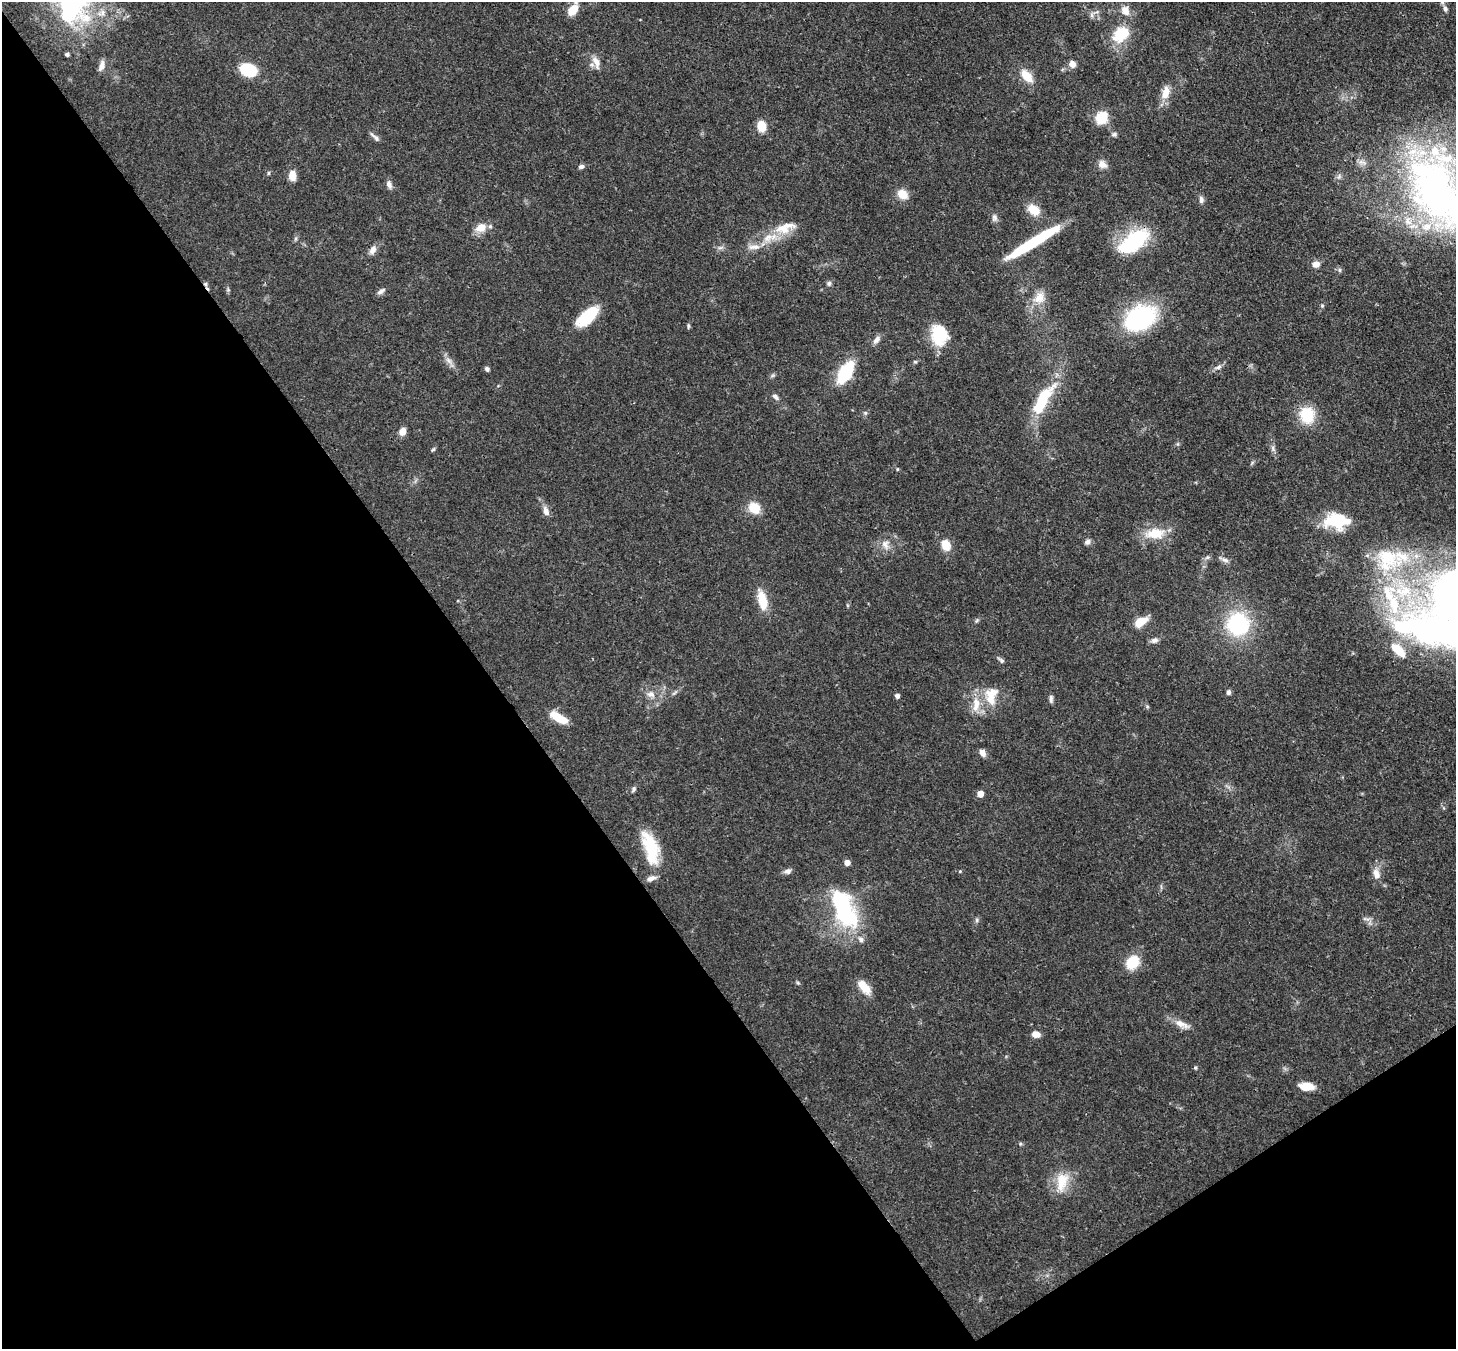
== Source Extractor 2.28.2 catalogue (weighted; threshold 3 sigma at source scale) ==
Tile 14 of 4 x 4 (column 2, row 4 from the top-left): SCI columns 1536-2989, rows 212-1558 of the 5974 x 5946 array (HDU 1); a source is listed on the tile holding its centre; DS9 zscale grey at full resolution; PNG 1458 x 1351 px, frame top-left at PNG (2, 2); no overlay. Shown black and unused: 38% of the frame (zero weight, under 3 of 4 exposures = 7% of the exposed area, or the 3 px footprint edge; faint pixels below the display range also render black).
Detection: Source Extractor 2.28.2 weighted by HDU 2 'WHT'; one run over the whole footprint, this tile lists its part. Background 0.0888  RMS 0.0038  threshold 0.0173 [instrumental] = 3 sigma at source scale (4.5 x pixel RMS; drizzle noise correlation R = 1.50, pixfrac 1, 0.05/0.05 arcsec/px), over >= 5 px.
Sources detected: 114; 1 inside a brighter object's white glare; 1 cosmic-ray / hot-pixel residue — not listed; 10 inside a brighter listed object's ellipse — not listed separately; the other 102 listed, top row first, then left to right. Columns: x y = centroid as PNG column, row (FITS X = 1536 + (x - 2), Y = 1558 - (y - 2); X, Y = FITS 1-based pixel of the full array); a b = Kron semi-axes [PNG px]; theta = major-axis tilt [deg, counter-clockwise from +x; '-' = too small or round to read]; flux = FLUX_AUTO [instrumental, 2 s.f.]
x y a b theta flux
1445 8 9 7 -66 1.4
573 10 10 7 47 8.1
1125 11 14 10 -67 3.4
1092 15 9 4 83 0.9
1121 34 22 14 41 13
67 54 4 3 - 0.98
596 62 17 8 -70 3.4
1072 64 8 7 - 2.4
102 66 13 6 71 2.4
248 70 11 8 -18 27
1027 76 16 9 -49 6.6
1165 93 18 10 73 4.9
1101 118 10 9 - 12
761 126 10 8 -76 6.9
1114 134 7 6 - 0.88
375 137 15 5 -41 1.4
1362 162 13 6 -14 1.9
1102 164 11 8 -41 2.7
581 166 7 5 13 1.2
268 173 5 4 - 0.5
292 175 11 7 -88 3.9
1339 177 8 6 70 1.1
389 184 11 6 -68 1.6
1438 190 104 60 -66 160
902 194 13 10 -33 4.9
1201 199 10 6 -84 1.4
1033 210 12 9 -36 7.8
995 218 11 7 -89 1.5
481 227 10 8 24 6.1
785 228 34 14 18 9.1
295 239 6 4 71 0.62
1134 241 30 14 37 35
1034 242 54 7 32 31
720 247 9 4 9 1
754 247 20 7 3 3.5
373 250 12 8 61 2.1
1316 264 9 7 16 2.4
1339 270 6 5 - 0.73
829 283 7 5 75 0.89
381 291 12 5 33 1.4
1039 298 19 14 58 5.6
1322 305 5 4 - 0.52
587 316 26 11 42 16
1139 318 19 14 28 72
688 326 8 3 90 0.58
939 335 21 16 -85 16
877 340 11 6 51 2
449 361 13 6 -48 2.2
915 362 5 4 - 0.51
1218 367 12 5 18 1.4
487 369 6 4 -56 0.98
845 372 16 8 59 31
775 397 10 6 -37 1.3
1043 399 48 15 58 20
865 413 6 5 - 0.66
1307 415 21 18 -80 12
402 431 9 7 69 2.9
1273 448 8 4 -89 1
433 450 6 4 20 0.52
897 469 5 3 - 0.36
754 508 7 6 - 13
546 511 12 7 -72 2.4
1337 521 29 17 -1 17
1155 533 28 14 4 9.4
1087 542 8 7 - 1.3
885 545 14 11 -74 3.3
946 545 15 11 -66 5
1387 559 39 33 -49 28
1225 560 12 5 -22 1.5
762 600 25 11 -77 8
1394 604 48 16 -85 27
977 620 6 4 46 0.61
1140 622 11 7 31 8.5
1238 624 16 16 - 43
1154 640 11 7 16 1.5
1001 660 10 5 -39 0.99
1228 692 6 5 - 1.1
651 694 12 8 -12 2.6
991 695 28 18 77 10
897 696 4 4 - 1.5
1051 699 10 4 -90 1.1
558 717 19 8 -31 9
982 753 9 6 -62 2.1
633 789 8 5 66 0.8
980 794 5 5 - 4.6
650 847 41 16 -73 17
847 863 5 5 - 3
787 871 9 7 11 1.5
960 871 4 4 - 0.42
1376 874 15 9 -77 3.3
841 904 44 22 -69 41
1366 919 12 4 -15 1.2
977 920 6 5 - 0.74
1132 962 14 11 48 12
798 983 6 4 -19 0.53
864 987 19 9 -50 5.7
1181 1024 24 8 -23 3.8
1036 1034 8 6 -15 3.4
1195 1068 5 4 - 0.54
1307 1086 17 9 -6 5.1
1020 1144 5 4 - 0.5
1062 1182 28 16 78 9.4
Isophote crosses this tile's border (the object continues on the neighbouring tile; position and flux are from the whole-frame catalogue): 2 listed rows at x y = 1445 8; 1438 190